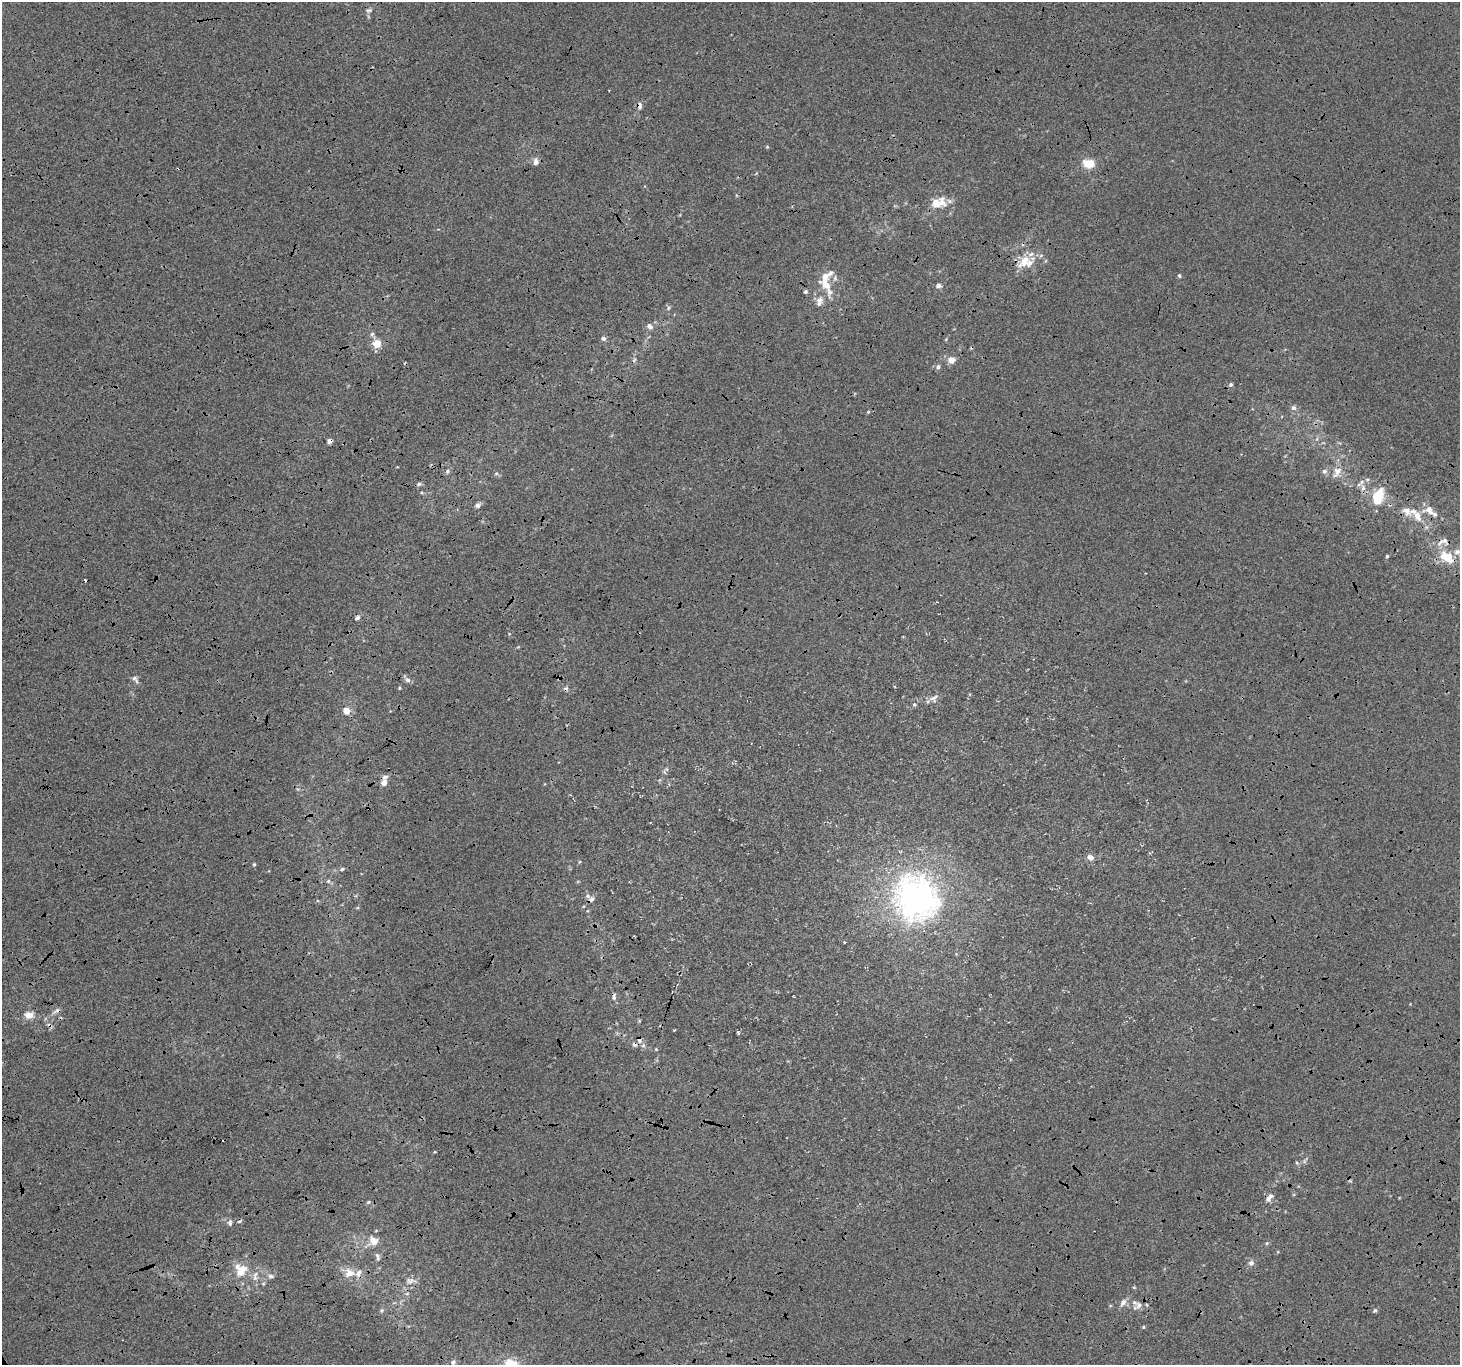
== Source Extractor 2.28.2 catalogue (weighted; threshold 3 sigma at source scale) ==
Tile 7 of 4 x 4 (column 3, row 2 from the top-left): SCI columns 2921-4378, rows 2898-4260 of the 5837 x 5734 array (HDU 1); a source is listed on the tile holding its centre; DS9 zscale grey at full resolution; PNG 1462 x 1367 px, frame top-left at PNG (2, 2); no overlay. Shown black and unused: <1% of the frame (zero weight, under 3 of 4 exposures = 2% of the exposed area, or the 3 px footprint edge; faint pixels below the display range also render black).
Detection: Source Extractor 2.28.2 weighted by HDU 2 'WHT'; one run over the whole footprint, this tile lists its part. Background -7.37e-04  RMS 0.0064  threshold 0.0286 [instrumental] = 3 sigma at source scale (4.5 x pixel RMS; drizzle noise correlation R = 1.50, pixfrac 1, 0.0396/0.0396 arcsec/px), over >= 5 px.
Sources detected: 91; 1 inside a brighter object's white glare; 7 cosmic-ray / hot-pixel residue — not listed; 8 inside a brighter listed object's ellipse — not listed separately; the other 75 listed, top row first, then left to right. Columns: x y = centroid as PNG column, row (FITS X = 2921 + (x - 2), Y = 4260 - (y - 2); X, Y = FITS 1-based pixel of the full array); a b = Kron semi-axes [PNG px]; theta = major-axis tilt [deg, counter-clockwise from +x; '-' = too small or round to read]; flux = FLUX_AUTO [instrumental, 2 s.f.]
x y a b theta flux
369 10 9 5 12 1.4
640 106 10 6 85 2
767 147 5 3 - 0.54
536 162 7 6 - 2.9
1089 163 14 10 -5 9.3
942 203 16 10 -59 7.1
1041 255 6 4 20 0.9
1025 260 19 9 50 9.7
1179 276 5 4 - 0.89
826 284 21 11 -48 9.8
938 286 6 5 - 1.6
805 292 5 5 - 1.1
819 301 13 7 73 3.9
668 308 6 4 71 0.89
650 326 9 7 -52 2.3
372 334 6 5 - 1.1
603 339 6 6 - 1.7
377 344 9 9 - 7.2
951 360 8 7 - 4.2
938 367 6 5 - 1.5
1231 384 5 4 - 1.2
1293 408 7 6 - 1.5
868 412 5 3 - 0.68
330 441 6 5 - 2
447 471 5 5 - 1.1
1324 471 7 7 - 1.8
1337 472 17 10 67 5.5
496 474 5 3 - 0.72
419 484 6 5 - 1.2
1363 488 8 6 87 2.8
1378 496 17 11 64 14
478 505 6 6 - 1.8
1430 510 18 12 -24 6.9
1418 516 17 9 -60 6.9
1443 541 20 9 21 4.9
1387 556 4 3 - 0.87
1447 557 20 12 -33 14
357 618 7 4 32 1.5
135 679 11 6 -51 2
408 680 8 6 -31 1.9
399 688 5 3 - 0.58
934 698 12 9 39 2.9
914 704 5 4 - 0.79
346 711 8 7 - 4.7
384 783 8 7 - 3.1
1090 857 8 6 -35 2.6
254 864 4 4 - 0.71
342 869 5 4 - 0.77
328 881 6 4 -46 1
917 897 17 15 -53 440
591 899 8 7 - 2.4
614 997 9 4 -88 1.5
56 1011 10 5 29 1.8
29 1015 9 7 -6 5.1
674 1030 3 2 - 0.67
738 1032 4 3 - 0.85
639 1040 9 6 -76 2.2
1297 1163 5 4 - 0.79
1269 1197 11 6 50 3
368 1202 5 4 - 0.74
230 1223 9 5 -90 1.4
374 1241 12 9 -39 5.4
1267 1243 5 4 - 0.72
377 1256 12 5 -77 1.7
1251 1263 6 6 - 2.1
241 1271 16 10 58 9.4
350 1273 11 8 14 5.5
271 1276 8 5 -3 1.7
255 1278 7 5 -42 1.9
410 1281 10 8 -18 3
1123 1302 10 6 53 2.8
1139 1305 10 9 - 3.3
1375 1310 5 4 - 0.86
1143 1327 4 4 - 0.63
453 1362 7 6 - 1.6
Overlapping masked pixels (flux is a lower limit): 6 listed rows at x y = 640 106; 330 441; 1378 496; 1443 541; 591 899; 639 1040